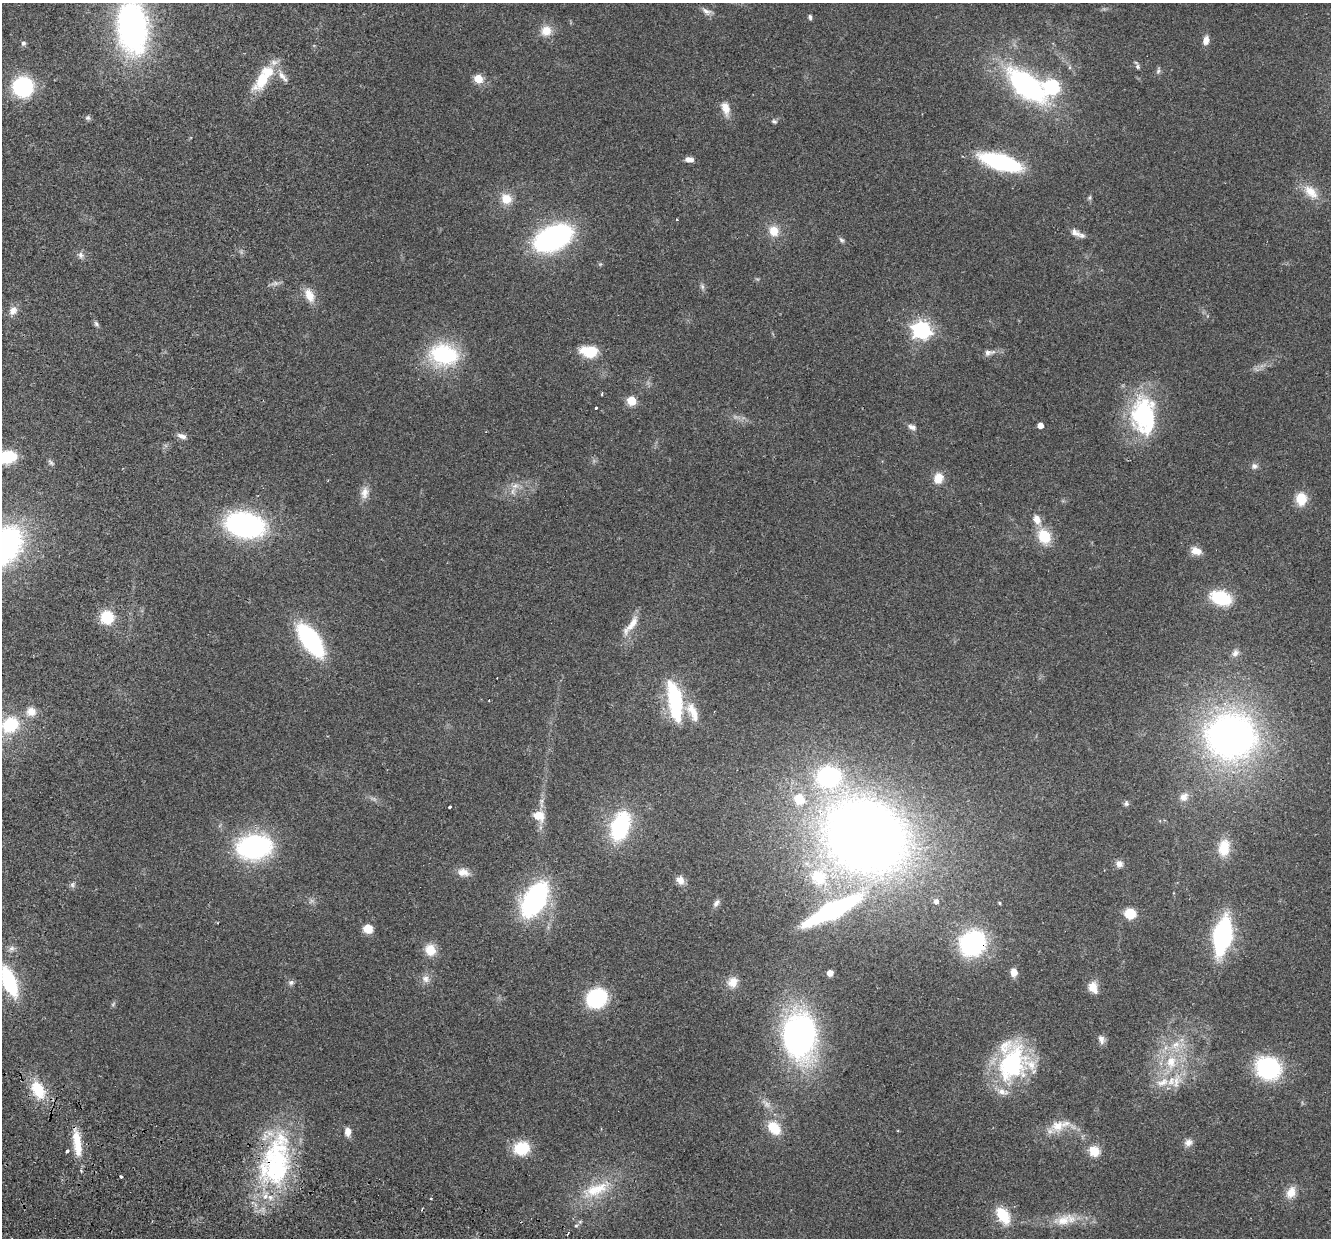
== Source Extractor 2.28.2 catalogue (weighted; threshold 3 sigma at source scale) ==
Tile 7 of 4 x 4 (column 3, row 2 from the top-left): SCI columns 2680-4008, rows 2657-3892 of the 5357 x 5440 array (HDU 1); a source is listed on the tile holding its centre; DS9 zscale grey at full resolution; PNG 1333 x 1240 px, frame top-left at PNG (2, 3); no overlay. Shown black and unused: <1% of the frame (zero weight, under 2 of 3 exposures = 3% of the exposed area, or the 3 px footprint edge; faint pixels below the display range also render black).
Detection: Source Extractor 2.28.2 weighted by HDU 2 'WHT'; one run over the whole footprint, this tile lists its part. Background 0.0531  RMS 0.0079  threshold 0.0354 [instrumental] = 3 sigma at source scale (4.5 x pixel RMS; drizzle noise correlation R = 1.50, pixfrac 1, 0.05/0.05 arcsec/px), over >= 5 px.
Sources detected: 136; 3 too faint to see at this stretch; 4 cosmic-ray / hot-pixel residue — not listed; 12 inside a brighter listed object's ellipse — not listed separately; the other 117 listed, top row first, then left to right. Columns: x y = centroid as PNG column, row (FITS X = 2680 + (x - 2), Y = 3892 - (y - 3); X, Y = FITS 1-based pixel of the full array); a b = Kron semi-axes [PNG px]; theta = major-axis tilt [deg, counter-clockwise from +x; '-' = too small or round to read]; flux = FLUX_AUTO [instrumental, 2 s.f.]
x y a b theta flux
706 11 14 7 -29 3.7
810 17 7 4 -87 1.5
132 27 41 23 -85 250
546 31 14 13 - 10
1206 40 10 7 81 5.3
23 43 7 6 - 1.9
1138 67 7 6 - 1.7
1158 71 10 5 75 1.8
262 79 38 16 55 26
478 79 5 5 - 25
1026 85 37 18 -39 160
23 87 15 15 - 78
1052 87 7 6 - 150
726 108 16 9 -72 8.5
88 118 7 6 - 1.6
774 121 7 5 -13 1.5
689 159 9 6 -2 4.2
1001 162 29 11 -17 130
1311 192 23 13 -43 13
1089 198 6 4 45 1.2
506 199 15 13 -31 11
774 231 13 11 -75 11
1075 233 15 8 -30 5
553 238 32 19 24 150
841 240 9 5 -37 1.6
81 255 9 8 - 3
275 283 8 6 19 2.7
702 287 8 6 -71 1.9
309 295 18 10 -66 9.7
13 311 12 10 51 5.1
96 324 8 6 -47 1.7
921 330 7 7 - 310
589 351 20 13 -7 19
989 352 17 7 9 4.3
444 355 30 22 -11 69
602 393 3 2 - 1.3
632 401 5 5 - 38
596 408 3 3 - 1.7
1143 415 47 29 -86 84
1040 425 4 4 - 7.5
912 427 11 6 -20 3
182 436 13 6 -23 3.6
7 457 16 10 10 35
51 463 10 5 -42 1.6
1254 466 9 8 - 2.7
938 478 13 10 73 10
515 486 11 8 23 4.9
365 493 17 9 81 6.5
1301 499 12 10 -86 17
1037 519 12 9 -67 6.9
245 525 35 22 -12 140
1044 536 18 14 -61 20
2 547 34 22 46 270
1196 551 13 9 -17 7.1
1221 598 21 13 -17 36
107 617 14 13 - 22
631 625 33 8 52 10
311 640 25 12 -54 130
1235 653 10 8 51 3.5
675 702 41 13 -81 66
693 711 26 12 -58 13
31 712 13 11 11 7.2
10 725 20 17 34 37
1231 736 40 35 1 390
1184 797 12 9 56 5.8
1126 803 8 6 86 1.6
449 807 4 3 - 6.3
539 816 16 12 -26 9.9
620 826 21 13 71 99
865 836 81 67 -30 900
254 847 26 18 8 150
1224 848 19 12 81 17
1119 864 9 8 - 3.9
463 872 16 11 -13 6.8
680 880 11 9 -62 5.3
72 885 8 6 -89 2
535 899 27 15 58 150
936 901 6 5 - 3.5
716 903 10 6 53 2.6
999 903 4 4 - 0.82
832 910 40 10 27 220
1130 913 9 8 - 19
368 929 8 8 - 11
1222 936 27 12 79 140
972 943 21 18 45 130
11 949 9 7 42 3
430 950 12 10 -70 13
1014 972 8 7 - 6.9
830 973 5 5 - 4.9
426 979 11 9 -53 4.4
9 981 24 10 -68 70
291 982 8 7 - 2.1
733 982 14 12 60 8.3
1093 987 15 10 -69 7.7
597 998 14 12 33 84
799 1035 33 24 90 280
1101 1039 12 7 -73 3.5
1171 1062 19 14 90 21
1013 1064 44 35 53 87
1268 1068 22 19 -27 82
1162 1082 20 10 23 11
1176 1082 22 10 75 11
38 1090 16 11 -61 26
1057 1126 19 16 19 13
774 1128 16 12 -48 20
348 1131 9 6 -86 5.9
1188 1142 10 9 - 4
78 1146 27 12 -86 16
522 1148 17 14 16 24
1094 1151 11 10 - 13
276 1161 76 36 79 130
121 1176 3 3 - 2.6
597 1189 40 16 23 30
1291 1192 16 11 66 8.8
1003 1216 20 12 -56 22
1063 1220 21 14 18 13
576 1226 6 4 2 0.98
Overlapping masked pixels (flux is a lower limit): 2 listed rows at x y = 972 943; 276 1161
Isophote crosses this tile's border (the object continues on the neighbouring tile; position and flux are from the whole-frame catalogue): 5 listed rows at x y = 132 27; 7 457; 2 547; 10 725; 9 981